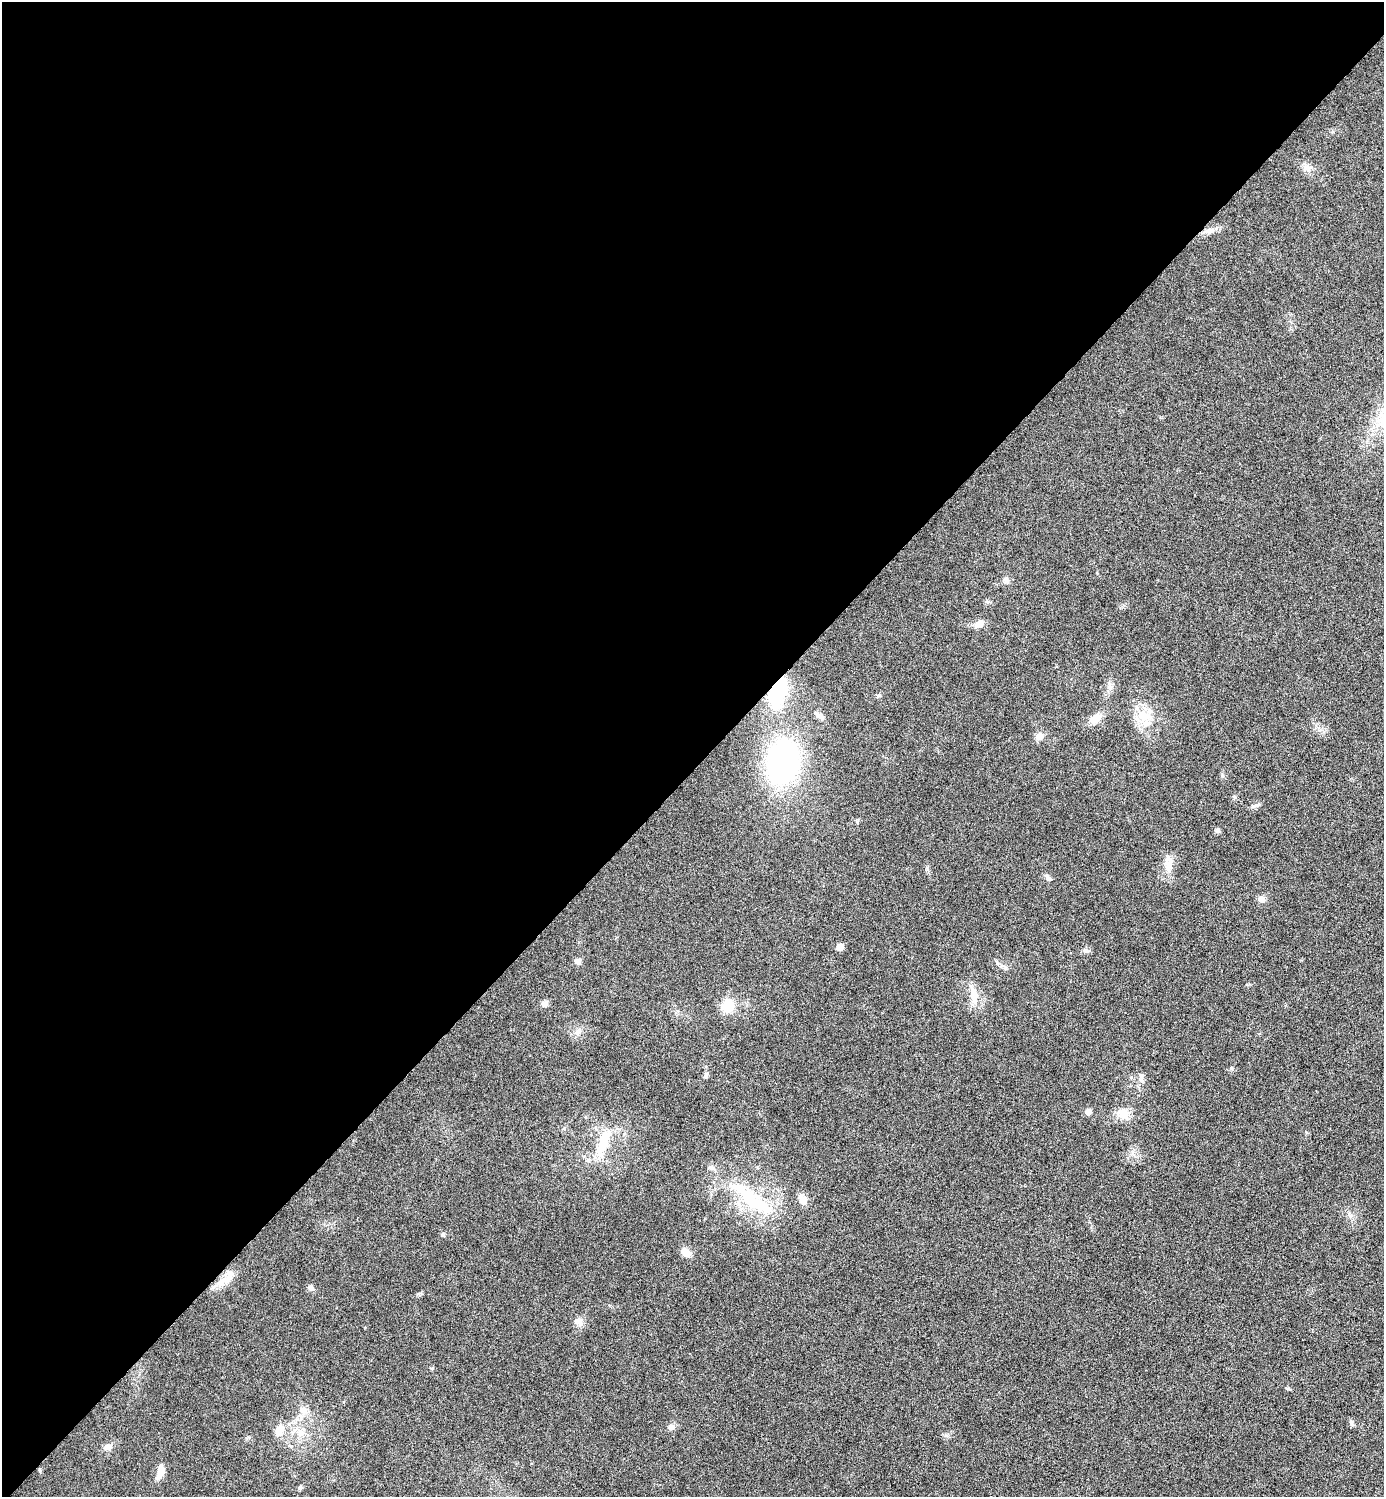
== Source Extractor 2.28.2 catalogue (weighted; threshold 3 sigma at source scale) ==
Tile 5 of 4 x 4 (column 1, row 2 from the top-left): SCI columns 160-1541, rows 2996-4490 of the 5987 x 5987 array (HDU 1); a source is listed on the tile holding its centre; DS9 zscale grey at full resolution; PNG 1386 x 1499 px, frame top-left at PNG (2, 2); no overlay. Shown black and unused: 51% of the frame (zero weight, under 4 of 8 exposures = <1% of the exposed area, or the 3 px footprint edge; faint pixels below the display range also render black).
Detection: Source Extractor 2.28.2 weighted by HDU 2 'WHT'; one run over the whole footprint, this tile lists its part. Background 0.0326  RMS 0.0037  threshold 0.0151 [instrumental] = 3 sigma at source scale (4.09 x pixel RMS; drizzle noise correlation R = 1.36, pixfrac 0.8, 0.05/0.05 arcsec/px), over >= 5 px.
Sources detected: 45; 1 inside a brighter listed object's ellipse — not listed separately; the other 44 listed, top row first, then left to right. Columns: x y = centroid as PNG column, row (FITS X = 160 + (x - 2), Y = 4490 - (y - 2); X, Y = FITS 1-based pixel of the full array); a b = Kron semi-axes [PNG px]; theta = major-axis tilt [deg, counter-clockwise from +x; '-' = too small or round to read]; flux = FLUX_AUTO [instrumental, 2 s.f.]
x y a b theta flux
1308 167 14 7 -20 1.8
1210 231 15 6 21 2.1
1006 580 9 7 -60 1.2
987 602 6 4 0 0.57
979 624 12 8 22 1.9
1110 688 7 4 19 0.74
778 692 32 15 70 23
878 695 5 5 - 0.54
819 715 13 6 -30 1.6
1143 716 20 14 -31 6.9
1095 719 18 10 41 3.5
1039 736 8 8 - 2.3
782 762 32 23 74 90
1255 805 11 5 11 0.98
1217 830 7 6 - 0.73
1169 864 25 9 85 3.7
1048 877 10 5 -46 0.91
1261 899 8 8 - 1.9
840 947 5 5 - 3.7
578 962 9 7 -19 1.1
974 995 29 8 -79 4.3
545 1003 8 7 - 1.4
728 1005 16 14 58 6.5
578 1032 11 6 41 1.4
1231 1068 5 5 - 0.44
706 1075 8 5 88 0.78
1141 1075 9 4 -77 0.83
1088 1112 7 6 - 1.4
1123 1113 15 11 -44 4.4
603 1143 38 13 73 9.8
753 1200 71 18 -37 23
803 1200 12 9 -76 2.8
443 1235 5 5 - 0.75
686 1252 13 8 -32 2.6
224 1280 27 9 29 4.8
311 1288 8 6 -33 1.1
578 1321 11 7 -17 1.7
303 1410 11 10 - 2.3
1352 1423 9 5 -51 0.78
671 1427 9 7 36 1.2
279 1430 14 10 71 3.7
107 1447 10 8 20 1.6
160 1472 17 7 72 3
300 1488 6 5 - 0.66
Overlapping masked pixels (flux is a lower limit): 2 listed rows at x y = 778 692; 224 1280
Unlisted compact peaks at least as high as the median listed source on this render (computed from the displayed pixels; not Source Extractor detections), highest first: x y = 432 1368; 1086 951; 946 1435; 418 1294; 927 869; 857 821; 1222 776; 1319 730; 1288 1389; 248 1437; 1306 1132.